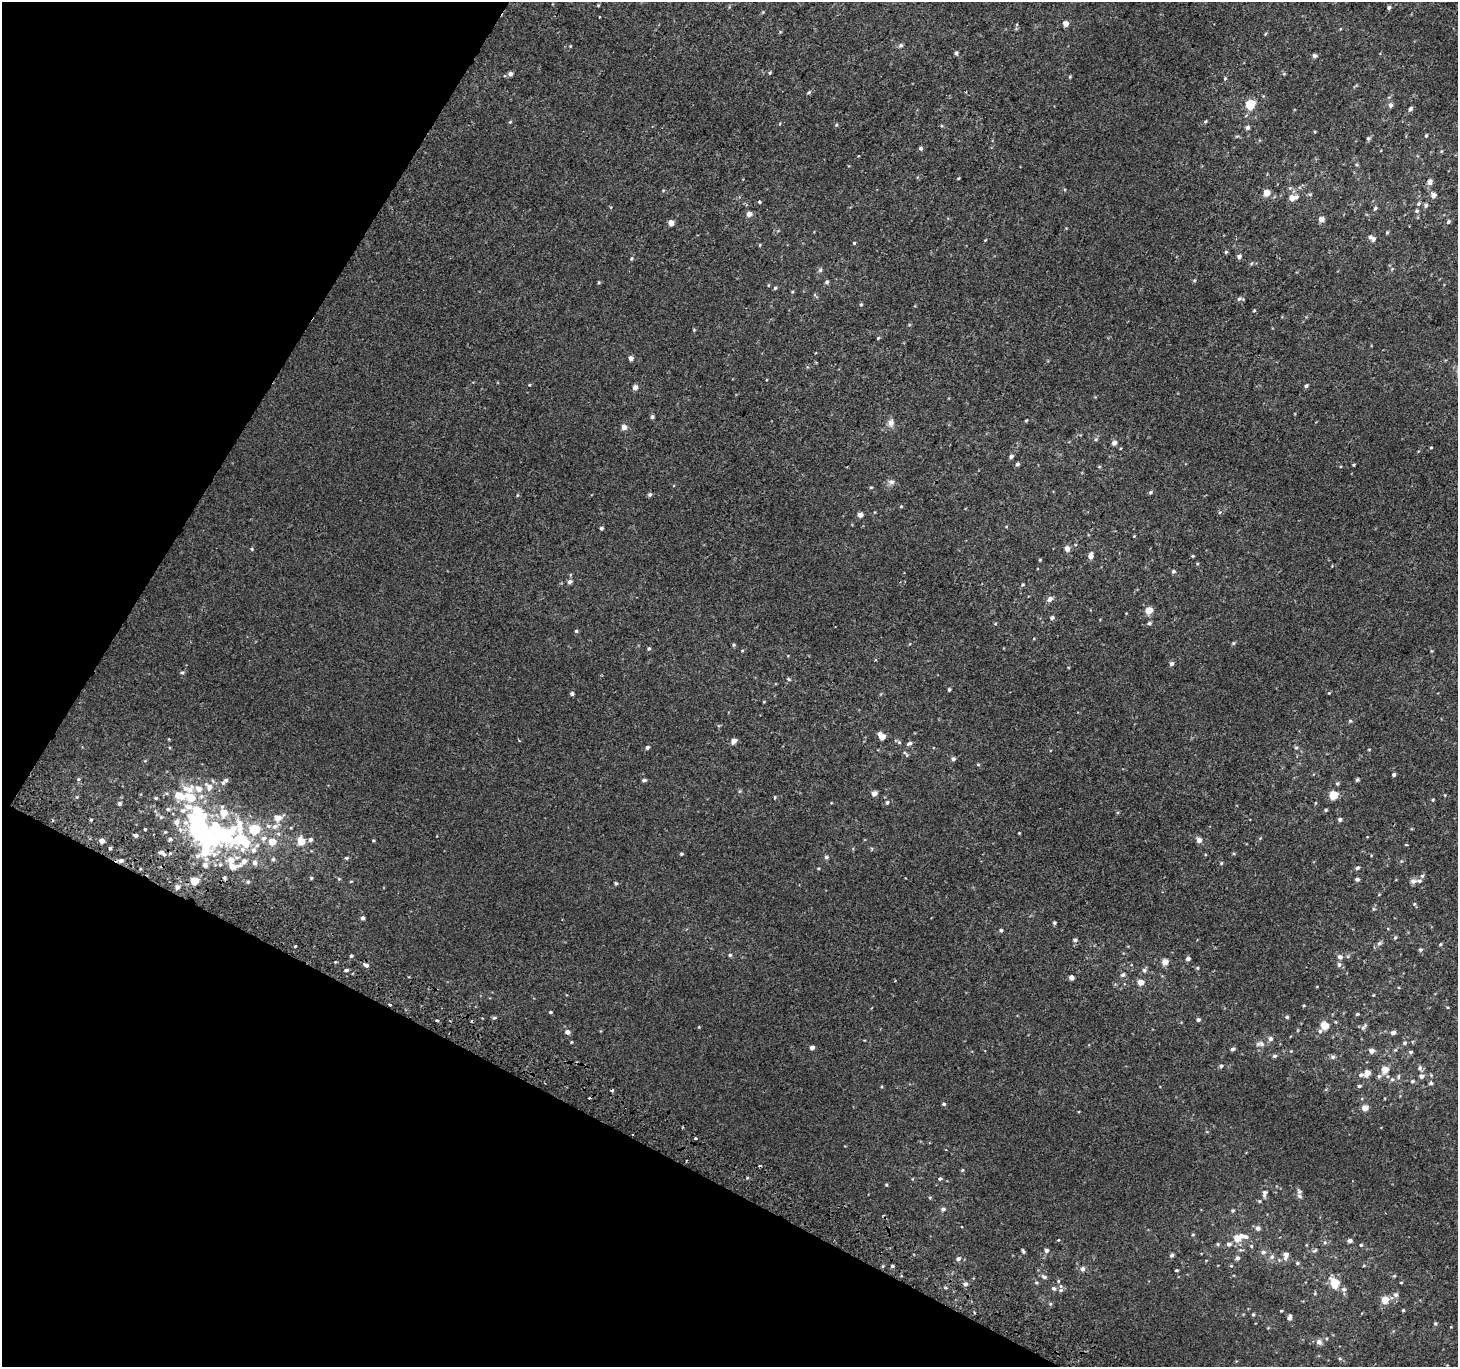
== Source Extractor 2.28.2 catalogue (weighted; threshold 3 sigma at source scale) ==
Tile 9 of 4 x 4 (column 1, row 3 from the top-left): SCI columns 30-1485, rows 1662-3026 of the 5875 x 5986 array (HDU 1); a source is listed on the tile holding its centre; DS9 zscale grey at full resolution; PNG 1460 x 1369 px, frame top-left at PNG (2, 2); no overlay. Shown black and unused: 26% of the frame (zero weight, under 2 of 3 exposures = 2% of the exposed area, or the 3 px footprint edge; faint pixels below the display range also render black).
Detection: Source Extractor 2.28.2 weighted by HDU 2 'WHT'; one run over the whole footprint, this tile lists its part. Background 2.20e-04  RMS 0.0035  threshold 0.0159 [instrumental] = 3 sigma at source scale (4.5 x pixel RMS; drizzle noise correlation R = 1.50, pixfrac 1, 0.0396/0.0396 arcsec/px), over >= 5 px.
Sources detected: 331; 8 inside a brighter object's white glare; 4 cosmic-ray / hot-pixel residue — not listed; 12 inside a brighter listed object's ellipse — not listed separately; the other 307 listed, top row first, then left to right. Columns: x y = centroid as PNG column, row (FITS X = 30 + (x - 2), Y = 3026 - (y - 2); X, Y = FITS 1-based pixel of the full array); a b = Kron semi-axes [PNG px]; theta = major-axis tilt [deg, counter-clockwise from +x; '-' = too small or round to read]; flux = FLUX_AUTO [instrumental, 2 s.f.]
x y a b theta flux
598 5 4 4 - 0.34
1389 8 4 4 - 0.62
1066 24 4 4 - 2.7
901 45 6 5 - 0.79
570 46 5 3 - 0.27
956 53 5 4 - 0.68
1315 56 5 4 - 1
770 73 5 4 - 0.43
510 74 5 4 - 1.3
1284 74 5 4 - 0.38
1225 78 4 4 - 0.35
809 92 6 4 44 0.51
1250 105 5 5 - 15
1390 105 6 5 - 1.1
1410 109 5 4 - 0.91
1205 121 6 4 36 0.44
510 122 5 4 - 0.34
836 125 5 4 - 0.39
1247 128 5 5 - 0.94
1237 136 6 3 18 0.41
1426 136 5 3 - 0.41
1368 138 5 5 - 0.64
921 148 5 5 - 0.71
1356 165 6 3 -19 0.37
958 178 4 2 - 0.31
1430 182 8 6 89 1.3
1266 193 5 5 - 4.5
1310 194 6 4 -1 0.45
1433 195 6 6 - 1.6
1292 198 7 5 11 3.6
759 202 3 3 - 1.5
1418 204 6 5 - 0.66
1426 205 6 5 - 0.73
1375 208 6 4 54 0.55
1417 211 5 5 - 0.6
749 214 6 5 - 1.7
1321 219 5 4 - 2.4
671 222 4 4 - 3.1
1448 222 5 4 - 0.65
1387 232 4 4 - 0.44
1372 238 10 5 -38 1.6
985 240 4 3 - 0.25
854 243 4 4 - 0.37
760 245 5 3 - 0.27
1226 252 4 4 - 0.5
1239 256 5 5 - 1.1
631 258 5 5 - 0.51
1251 263 6 4 45 0.45
820 270 6 5 - 0.66
1194 280 5 4 - 0.41
599 282 5 4 - 0.35
827 282 5 5 - 0.68
775 288 5 4 - 0.56
792 292 5 3 - 0.31
1239 299 7 6 - 0.85
861 304 5 4 - 0.4
1254 310 4 3 - 0.35
694 330 4 3 - 0.31
878 338 4 3 - 0.36
631 358 5 4 - 1.6
529 385 4 4 - 0.3
1306 386 5 4 - 0.65
635 387 5 5 - 1.7
652 417 4 4 - 0.84
1026 420 4 3 - 0.36
891 423 11 8 85 1.8
624 427 5 5 - 2.2
1096 439 5 3 - 0.4
1114 443 5 5 - 1.3
1431 447 4 2 - 0.29
1011 456 4 4 - 1.1
1017 464 4 4 - 0.76
1099 467 5 3 - 0.35
891 482 9 7 2 1.3
871 487 4 4 - 0.38
1150 492 5 4 - 0.5
650 494 5 5 - 0.72
517 495 5 3 - 0.33
901 506 4 4 - 0.34
1220 512 5 3 - 0.41
860 515 5 4 - 1.9
601 528 4 4 - 0.67
1134 536 3 3 - 0.26
252 549 5 3 - 0.32
1067 549 5 4 - 2.5
1091 556 7 5 84 1.9
1193 556 5 4 - 0.34
1040 560 4 3 - 0.3
1173 571 5 5 - 0.61
570 582 6 5 - 0.93
1023 585 5 4 - 0.45
1050 599 6 5 - 1.6
1149 610 7 6 - 4.1
1052 618 5 4 - 0.8
1149 623 5 5 - 0.72
995 624 5 3 - 0.31
576 631 4 4 - 0.49
1233 643 5 4 - 0.46
734 645 5 4 - 0.45
649 648 4 4 - 0.58
742 650 4 4 - 0.34
875 660 3 3 - 0.36
1171 664 5 4 - 1.1
182 672 6 4 19 0.48
789 679 5 4 - 0.47
949 689 4 3 - 0.49
1329 693 4 3 - 0.26
572 694 4 4 - 0.8
1350 721 5 5 - 0.42
882 736 6 4 -50 4.6
734 741 5 4 - 2.3
899 742 6 5 - 0.54
909 743 8 5 28 0.87
647 748 5 4 - 0.79
1296 748 5 4 - 0.56
1369 749 4 3 - 0.26
906 754 9 3 -50 0.55
953 759 5 4 - 0.92
978 764 5 3 - 0.34
1394 775 4 3 - 0.67
78 779 5 4 - 0.47
226 780 6 5 - 0.78
644 780 5 4 - 0.76
1357 780 5 4 - 0.52
1337 784 5 5 - 0.54
209 787 14 10 -62 3
199 789 8 7 - 3
874 793 4 4 - 2.3
1333 795 5 5 - 9.6
190 797 13 8 -27 6.6
775 797 5 3 - 0.29
156 798 4 3 - 0.53
1433 800 4 3 - 0.33
887 802 5 5 - 0.67
119 803 5 5 - 0.67
168 809 6 5 - 0.72
1326 810 4 3 - 0.46
224 813 9 8 - 5
161 817 6 5 - 0.67
278 818 9 6 25 3.7
91 819 4 3 - 0.3
1340 819 4 4 - 0.92
177 822 10 8 72 1.9
275 826 12 6 32 1.8
145 829 3 3 - 0.39
254 829 7 7 - 13
180 830 8 8 - 1.5
1019 833 3 3 - 0.25
135 835 4 4 - 0.97
224 835 25 19 -13 46
264 838 11 8 47 2.1
1260 838 4 4 - 0.31
170 839 6 5 - 0.71
310 839 6 5 - 1.1
373 840 4 3 - 0.31
1199 840 6 5 - 1.8
102 841 5 4 - 2
301 841 7 6 - 5.5
272 842 7 6 - 4.4
1406 845 3 2 - 0.37
110 848 3 3 - 0.93
253 850 11 8 61 2.2
162 853 10 5 -31 1.5
681 854 4 4 - 0.48
826 857 5 5 - 0.8
346 858 5 4 - 0.56
273 859 5 5 - 0.7
231 860 9 8 - 3.6
121 861 6 5 - 0.96
244 861 14 7 45 2.8
255 863 9 7 -77 1.3
1221 863 5 4 - 0.39
220 864 6 6 - 0.76
205 865 6 6 - 1.4
232 866 10 6 -3 3.8
1357 868 5 4 - 0.85
1422 876 6 5 - 0.64
224 878 5 5 - 0.69
311 878 4 4 - 0.4
339 879 5 3 - 0.34
1357 879 5 4 - 0.81
194 881 5 5 - 8.3
351 881 5 3 - 0.27
1413 881 8 7 - 1.3
248 882 6 5 - 0.65
616 883 5 4 - 0.5
177 887 7 6 - 1.1
1414 904 5 4 - 0.43
1373 909 5 3 - 0.46
363 918 4 4 - 0.82
1054 923 4 4 - 0.58
1001 930 4 4 - 0.54
1395 938 5 4 - 0.54
1075 940 6 5 - 0.68
1379 943 7 5 22 0.78
1440 944 5 4 - 0.42
295 946 3 3 - 0.61
1421 950 5 5 - 0.61
730 955 4 4 - 0.55
351 956 4 4 - 0.41
1340 957 7 6 - 1.2
1188 959 5 4 - 1.1
1165 962 5 4 - 3.7
1339 964 6 6 - 0.91
366 965 6 5 - 1.2
1197 968 4 4 - 0.39
346 970 4 3 - 0.66
1144 970 7 6 - 0.83
1123 975 6 5 - 0.95
1072 978 4 4 - 1.6
1141 982 5 5 - 3.5
1317 986 4 2 - 0.22
1373 995 4 3 - 0.25
390 1005 3 2 - 0.33
1447 1007 4 3 - 0.29
550 1012 4 3 - 0.42
1357 1014 4 4 - 0.39
1287 1017 4 4 - 0.54
494 1018 5 3 - 0.47
1198 1019 5 4 - 0.75
437 1020 3 3 - 0.37
1324 1025 7 6 - 4.7
1364 1027 12 5 53 0.87
1320 1031 6 6 - 0.86
567 1032 5 5 - 1.5
1393 1033 6 5 - 1
1270 1039 6 5 - 1.1
571 1042 4 3 - 0.3
1404 1043 5 5 - 0.74
1260 1044 13 7 1 1.6
812 1048 4 4 - 1.3
1232 1049 5 4 - 0.78
1395 1050 5 4 - 0.42
1291 1051 4 3 - 0.24
1371 1051 5 5 - 1.9
1410 1052 5 4 - 0.67
1274 1056 5 5 - 0.71
1333 1057 6 5 - 0.78
1221 1066 6 5 - 0.75
1420 1068 7 6 - 0.86
1385 1070 5 5 - 4.6
1367 1073 7 5 54 2.8
1361 1075 6 5 - 0.85
1379 1076 6 5 - 0.73
1421 1076 6 5 - 1.5
1398 1077 8 4 89 0.61
1392 1079 6 5 - 0.71
1412 1081 6 5 - 0.66
1431 1083 6 4 14 0.56
1359 1086 5 3 - 0.64
944 1104 4 4 - 0.59
1365 1108 5 4 - 3.2
695 1138 3 3 - 1.6
760 1166 4 2 - 0.52
962 1170 4 4 - 0.35
939 1179 4 4 - 0.74
886 1185 4 4 - 0.38
1299 1191 9 6 -64 0.89
1264 1194 12 6 81 1.3
930 1197 5 3 - 0.36
943 1209 6 5 - 0.88
1233 1210 5 4 - 0.54
1258 1228 6 5 - 1.3
1193 1235 4 4 - 0.39
1246 1237 7 5 -27 0.93
1238 1238 8 5 30 6.1
1058 1240 4 4 - 0.28
1350 1241 5 4 - 0.97
1325 1242 6 5 - 0.58
1218 1244 5 4 - 0.45
1229 1244 6 5 - 1.1
1361 1245 5 4 - 0.43
1251 1246 5 4 - 0.44
1046 1250 5 4 - 1.1
1315 1250 8 4 43 0.53
1023 1251 5 3 - 0.58
1263 1252 6 6 - 1
1172 1255 6 5 - 0.69
1286 1255 9 5 83 2.2
1272 1257 7 6 - 0.96
1237 1258 5 5 - 1.1
958 1259 6 5 - 1
1206 1260 4 3 - 0.26
1297 1263 5 4 - 0.5
892 1266 4 3 - 0.56
1231 1266 5 4 - 0.36
1082 1269 6 6 - 1.2
1176 1270 4 3 - 0.4
1044 1277 8 5 -24 0.92
1058 1281 5 4 - 0.41
1401 1282 4 3 - 0.28
1036 1283 5 4 - 0.47
1334 1283 17 11 -66 5.1
965 1284 6 5 - 1
1054 1288 6 5 - 0.87
1061 1290 7 5 15 0.74
1315 1293 6 3 72 0.34
1396 1295 6 6 - 1.1
1385 1300 5 5 - 5.1
1050 1304 5 5 - 0.46
1403 1310 4 3 - 0.35
1281 1311 3 3 - 0.3
1253 1314 4 4 - 0.45
1289 1317 6 4 75 1.4
1435 1323 4 4 - 0.55
1319 1342 8 7 - 1.5
1340 1359 5 4 - 0.43
Overlapping masked pixels (flux is a lower limit): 2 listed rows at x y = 121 861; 390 1005